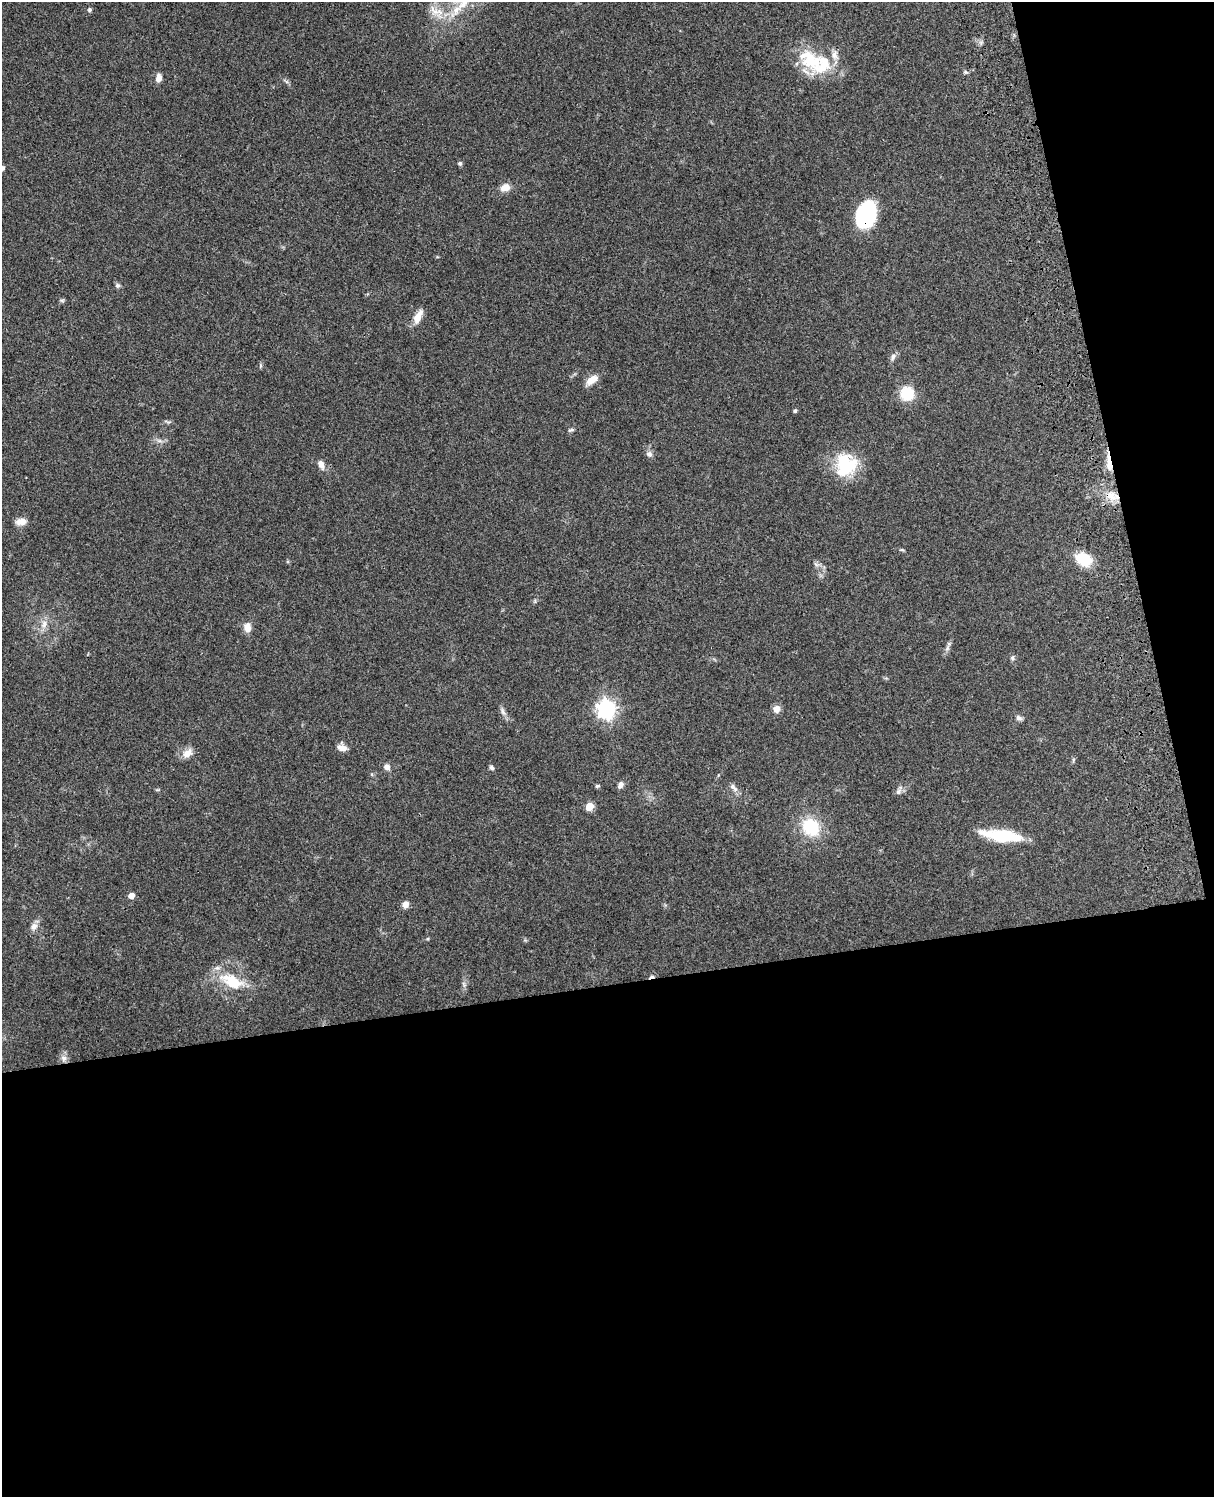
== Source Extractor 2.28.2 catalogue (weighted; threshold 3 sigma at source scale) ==
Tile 12 of 4 x 3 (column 4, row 3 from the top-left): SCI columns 3754-4965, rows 164-1658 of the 5085 x 4924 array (HDU 1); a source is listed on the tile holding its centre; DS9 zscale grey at full resolution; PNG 1216 x 1499 px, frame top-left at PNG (2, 2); no overlay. Shown black and unused: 39% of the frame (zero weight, under 3 of 4 exposures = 6% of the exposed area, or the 3 px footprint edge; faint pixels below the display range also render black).
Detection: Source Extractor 2.28.2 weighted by HDU 2 'WHT'; one run over the whole footprint, this tile lists its part. Background 0.104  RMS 0.0065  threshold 0.0294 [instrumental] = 3 sigma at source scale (4.5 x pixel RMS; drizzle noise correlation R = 1.50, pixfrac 1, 0.05/0.05 arcsec/px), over >= 5 px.
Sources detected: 59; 1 cosmic-ray / hot-pixel residue — not listed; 4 inside a brighter listed object's ellipse — not listed separately; the other 54 listed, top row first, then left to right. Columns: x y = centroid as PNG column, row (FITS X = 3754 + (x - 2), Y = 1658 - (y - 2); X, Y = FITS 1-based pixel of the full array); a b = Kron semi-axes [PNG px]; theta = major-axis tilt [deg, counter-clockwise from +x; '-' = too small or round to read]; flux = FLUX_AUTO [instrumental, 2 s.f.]
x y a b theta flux
464 3 45 9 47 20
89 10 6 5 - 1.1
434 11 18 10 -52 7.7
812 61 32 24 2 27
965 72 7 5 -19 1
158 78 9 6 86 4.1
460 163 5 4 - 1.5
2 168 4 4 - 1.9
505 187 12 9 16 5.3
866 215 25 17 69 50
117 285 7 6 - 1.4
62 300 7 4 0 0.98
418 317 19 8 65 6.8
893 357 11 6 77 2.1
592 380 17 9 35 6.1
907 393 12 12 - 20
795 411 4 4 - 1.2
167 422 13 2 -17 0.91
571 430 9 4 16 1.2
159 441 7 4 -1 1.6
649 454 9 7 -41 2.3
1109 459 19 5 -83 5.7
321 465 11 6 -67 3.8
846 465 28 26 67 31
1111 496 17 12 -25 9.3
21 522 13 8 4 4.9
902 550 6 4 -18 0.8
1084 559 13 10 -29 24
816 564 8 4 -37 1.4
44 624 12 8 75 4.3
247 627 11 8 87 5
947 648 9 6 63 2
1012 658 7 6 - 1.5
606 709 7 7 - 280
776 709 8 8 - 4.2
503 711 11 5 -67 2.2
1019 718 9 6 -33 2
342 748 11 7 -13 4.2
187 753 13 9 45 5.7
1073 760 6 4 88 0.92
387 767 7 7 - 2.8
491 768 6 5 - 1.4
620 785 9 6 61 2.6
597 786 6 4 1 0.97
733 787 13 7 -45 2.9
898 792 9 7 59 2.1
589 806 5 5 - 17
811 827 22 18 -47 26
1002 836 37 11 -7 35
131 896 5 4 - 6.8
405 904 7 6 - 3.8
34 926 11 8 44 3.5
232 981 35 16 -25 22
64 1058 9 8 - 3.1
Overlapping masked pixels (flux is a lower limit): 3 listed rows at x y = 866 215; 1109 459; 1111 496
Isophote crosses this tile's border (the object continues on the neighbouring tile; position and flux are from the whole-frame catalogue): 2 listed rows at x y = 464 3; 2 168